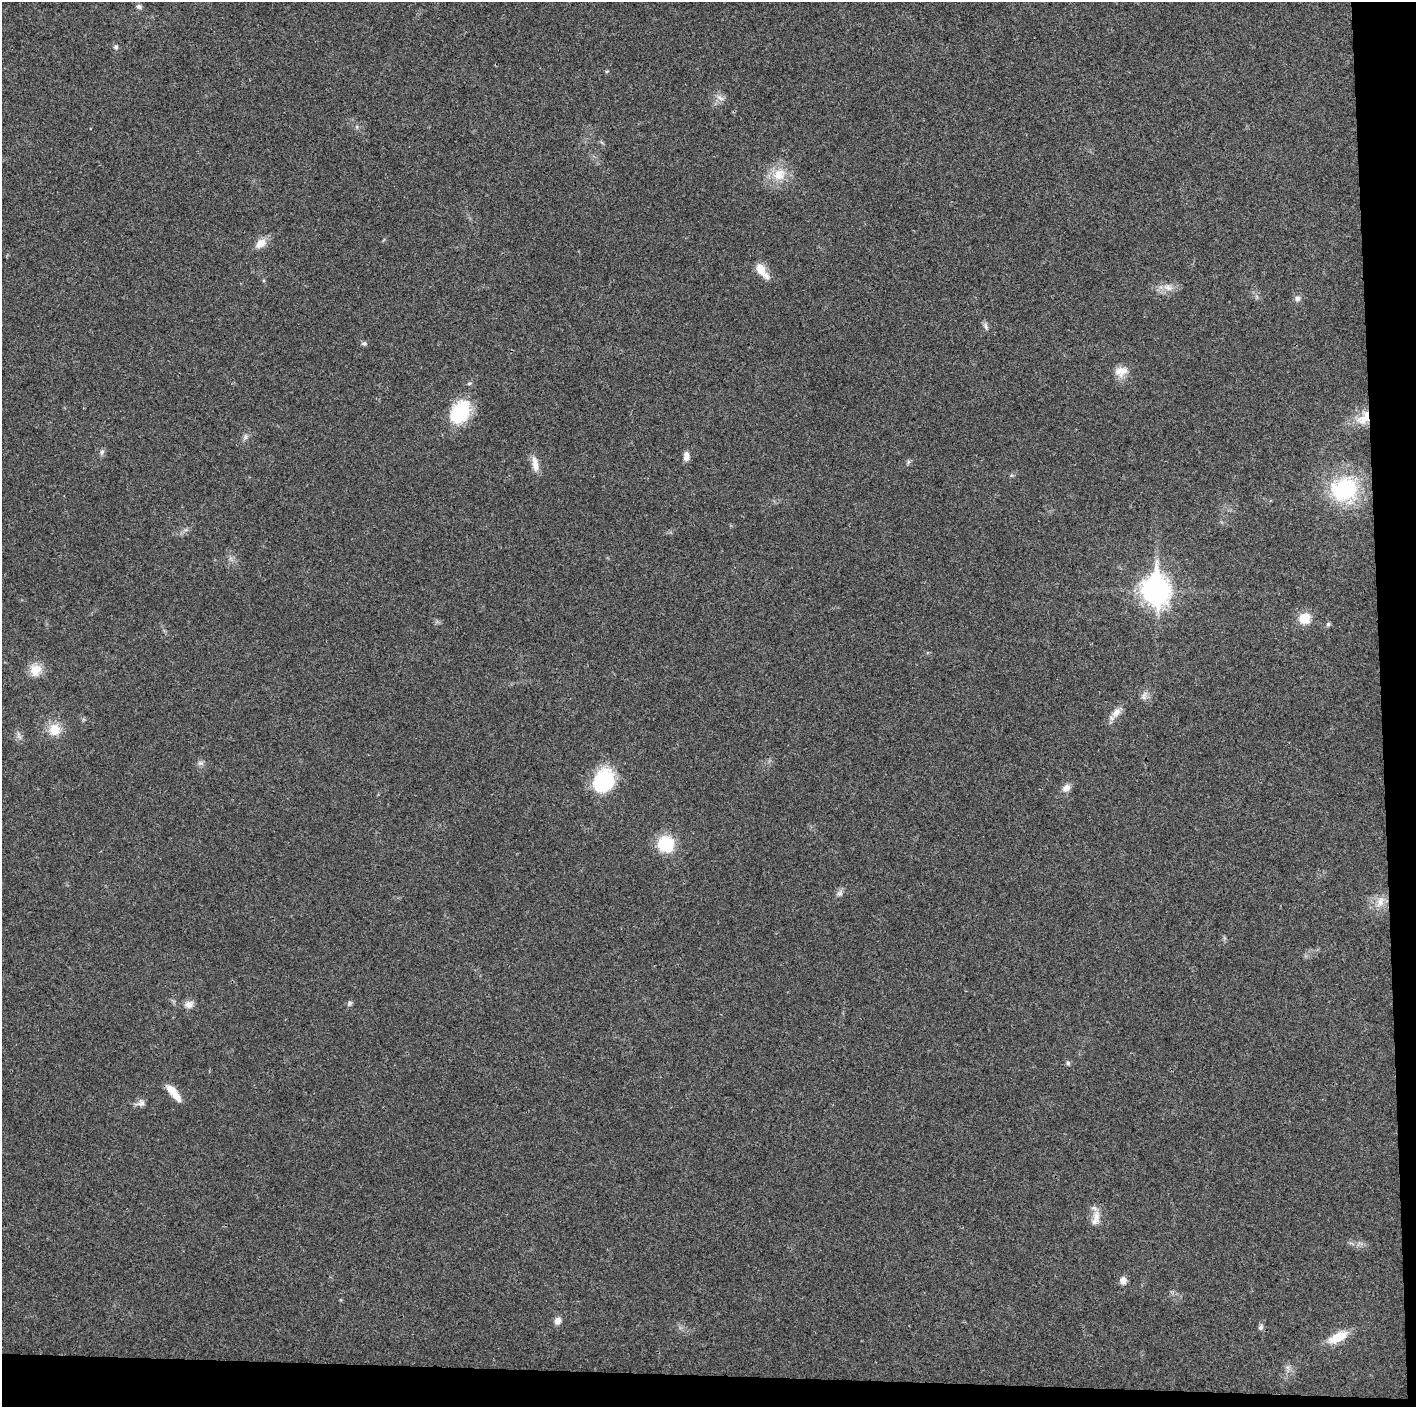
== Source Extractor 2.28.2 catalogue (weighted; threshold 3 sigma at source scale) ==
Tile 9 of 3 x 3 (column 3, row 3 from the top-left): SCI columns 2829-4242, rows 9-1413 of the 4242 x 4227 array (HDU 1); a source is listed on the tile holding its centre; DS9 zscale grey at full resolution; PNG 1418 x 1409 px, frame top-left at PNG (2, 2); no overlay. Shown black and unused: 5% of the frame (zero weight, under 3 of 4 exposures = <1% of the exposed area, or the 3 px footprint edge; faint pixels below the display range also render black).
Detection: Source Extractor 2.28.2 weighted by HDU 2 'WHT'; one run over the whole footprint, this tile lists its part. Background 0.0191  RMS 0.0039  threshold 0.0175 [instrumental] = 3 sigma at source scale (4.5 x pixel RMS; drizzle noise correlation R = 1.50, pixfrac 1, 0.05/0.05 arcsec/px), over >= 5 px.
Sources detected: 46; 2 inside a brighter listed object's ellipse — not listed separately; the other 44 listed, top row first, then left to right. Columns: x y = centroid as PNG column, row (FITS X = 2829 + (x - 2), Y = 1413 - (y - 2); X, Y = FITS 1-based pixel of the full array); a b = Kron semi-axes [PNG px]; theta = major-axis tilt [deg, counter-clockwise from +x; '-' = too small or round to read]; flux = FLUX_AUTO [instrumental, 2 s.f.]
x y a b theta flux
139 7 7 6 - 1
116 47 7 6 - 0.86
607 71 5 3 - 0.39
720 98 12 5 -33 1.6
779 174 18 16 39 8
260 243 15 10 44 3.8
760 269 16 10 -55 5.3
1168 287 15 8 -19 3.1
1297 299 8 7 - 1.4
985 326 10 6 -71 1.2
364 344 7 4 -5 0.76
1121 371 18 13 19 4.3
469 383 6 4 2 0.51
460 412 28 20 60 19
1364 418 23 13 47 6.7
245 437 8 5 60 1
102 452 8 6 72 1
686 457 9 7 39 1.8
908 462 7 4 72 0.65
535 464 22 8 -80 3.4
1344 489 33 29 18 31
1156 590 12 9 -87 390
1304 618 14 13 - 5.9
1328 624 7 5 72 0.7
35 670 17 15 70 5.4
1144 696 13 5 72 1.4
1116 712 16 9 49 3.3
54 729 14 14 - 6.6
201 763 9 6 13 1.1
603 781 25 20 55 26
1066 788 10 8 42 2.5
666 844 16 16 - 15
839 893 8 7 - 1.3
1380 902 15 10 68 4
350 1003 7 6 - 0.87
189 1004 12 9 20 2.4
1068 1063 6 6 - 0.69
173 1093 22 7 -51 6.2
141 1103 13 8 13 1.8
1096 1218 22 10 75 4
1123 1280 9 8 - 2.2
557 1321 8 7 - 2.3
1260 1327 8 6 58 1
1338 1337 26 10 27 7.7
Overlapping masked pixels (flux is a lower limit): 1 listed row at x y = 1364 418